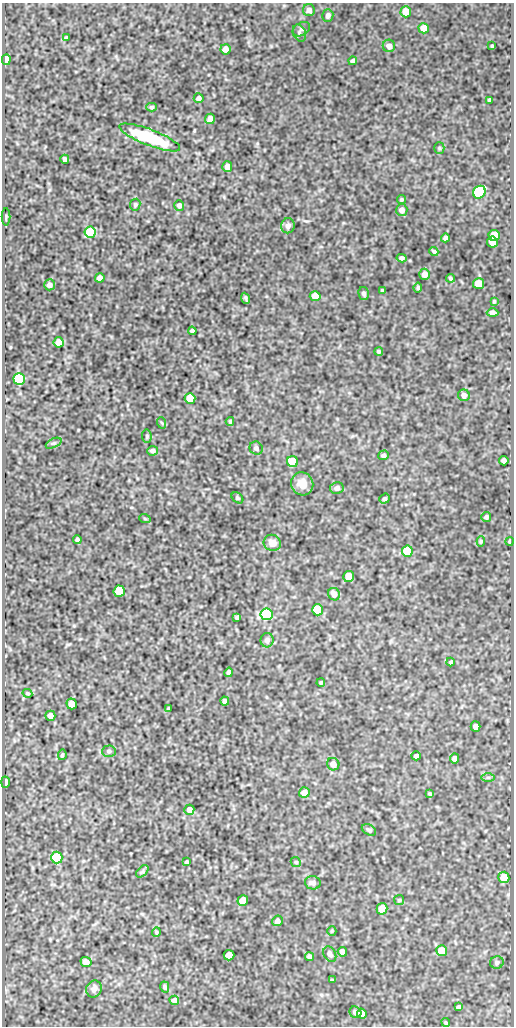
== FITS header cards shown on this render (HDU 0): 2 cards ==
NAXIS1  =                  512
NAXIS2  =                 1024

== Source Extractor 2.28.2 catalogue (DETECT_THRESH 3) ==
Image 512 x 1024 px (HDU 0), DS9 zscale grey, 1 PNG px = 1 image px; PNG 516 x 1028 px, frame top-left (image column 1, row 1024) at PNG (2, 3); each listed source drawn as its Kron ellipse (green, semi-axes under 4 px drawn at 4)
Background 97.9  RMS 0.54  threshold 1.63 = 3 sigma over >= 5 px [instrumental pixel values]
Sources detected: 125; all 125 listed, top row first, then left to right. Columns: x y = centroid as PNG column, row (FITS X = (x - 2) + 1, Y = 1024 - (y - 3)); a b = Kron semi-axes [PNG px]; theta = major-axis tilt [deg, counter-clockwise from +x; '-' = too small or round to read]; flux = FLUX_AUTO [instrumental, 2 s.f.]
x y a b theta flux
309 10 6 6 - 180
406 12 5 5 - 630
328 15 6 5 - 130
424 28 5 5 - 550
301 29 9 6 32 100
299 33 9 6 -67 120
67 37 3 3 - 53
389 46 6 6 - 220
492 46 3 3 - 43
225 49 5 5 - 210
6 60 5 4 - 380
353 61 4 4 - 99
199 98 5 5 - 120
490 100 4 3 - 79
152 107 5 4 - 57
210 119 5 5 - 200
150 137 32 8 -21 2000
439 148 5 5 - 48
65 159 4 4 - 110
227 167 5 5 - 330
479 192 7 6 - 4300
401 199 4 4 - 55
135 205 6 5 - 65
179 205 5 5 - 120
402 210 6 5 - 190
6 217 9 2 90 36
288 226 7 7 - 180
90 232 5 5 - 1300
494 236 6 5 - 1300
445 238 4 4 - 99
492 242 5 5 - 630
434 251 5 3 - 67
402 258 5 4 - 96
425 274 5 5 - 230
100 278 5 4 - 230
450 278 4 3 - 58
479 284 5 5 - 1000
49 285 5 5 - 150
418 287 5 4 - 66
382 291 3 3 - 50
364 293 6 5 - 99
315 296 5 5 - 470
245 298 6 2 -68 56
494 301 3 3 - 42
493 313 6 4 -1 93
192 331 4 4 - 83
59 342 5 5 - 480
379 351 4 4 - 54
19 379 6 5 - 4500
464 395 6 5 - 210
190 398 5 5 - 780
230 421 4 3 - 51
162 423 6 3 -70 37
147 436 6 4 -83 55
54 443 8 4 25 75
256 448 7 6 - 110
152 451 5 5 - 110
383 455 5 5 - 80
504 461 5 4 - 200
293 462 5 5 - 1500
302 484 12 11 - 460
337 488 7 6 - 150
237 498 6 4 -41 50
384 499 5 4 - 74
486 517 5 5 - 76
145 519 6 3 -19 36
77 540 4 3 - 77
481 541 5 4 - 45
510 541 4 3 - 66
272 543 9 8 - 340
407 551 5 5 - 1600
348 576 5 5 - 550
119 591 5 5 - 1500
334 594 6 5 - 250
317 610 5 5 - 2500
266 614 6 6 - 6000
237 618 3 3 - 62
267 640 7 6 - 170
451 662 4 3 - 52
229 672 4 4 - 130
321 683 4 3 - 45
27 693 5 4 - 51
225 701 4 4 - 92
72 704 5 5 - 530
168 708 3 2 - 36
50 716 5 5 - 290
476 727 5 5 - 190
109 751 7 6 - 81
62 755 5 3 - 58
416 756 4 4 - 150
455 758 5 4 - 170
333 764 6 6 - 280
488 777 7 4 0 71
5 782 5 3 - 240
304 793 5 5 - 290
430 794 4 3 - 47
189 810 5 5 - 260
369 830 8 5 -30 84
57 858 6 5 - 3700
186 862 3 3 - 69
296 862 5 4 - 47
142 871 7 4 45 74
504 877 6 5 - 500
313 883 8 6 -13 110
243 900 5 5 - 570
399 900 5 5 - 48
382 909 6 5 - 450
277 921 5 5 - 160
332 931 5 4 - 38
156 932 5 4 - 44
442 951 5 5 - 740
342 952 5 4 - 170
330 954 8 6 -62 110
229 955 5 5 - 600
310 957 4 4 - 94
86 962 5 5 - 220
497 962 7 6 - 86
332 980 4 4 - 43
165 987 6 4 -75 74
94 989 9 7 62 180
174 1000 5 4 - 170
458 1007 4 4 - 78
355 1012 6 5 - 120
362 1014 5 5 - 280
446 1022 4 3 - 42